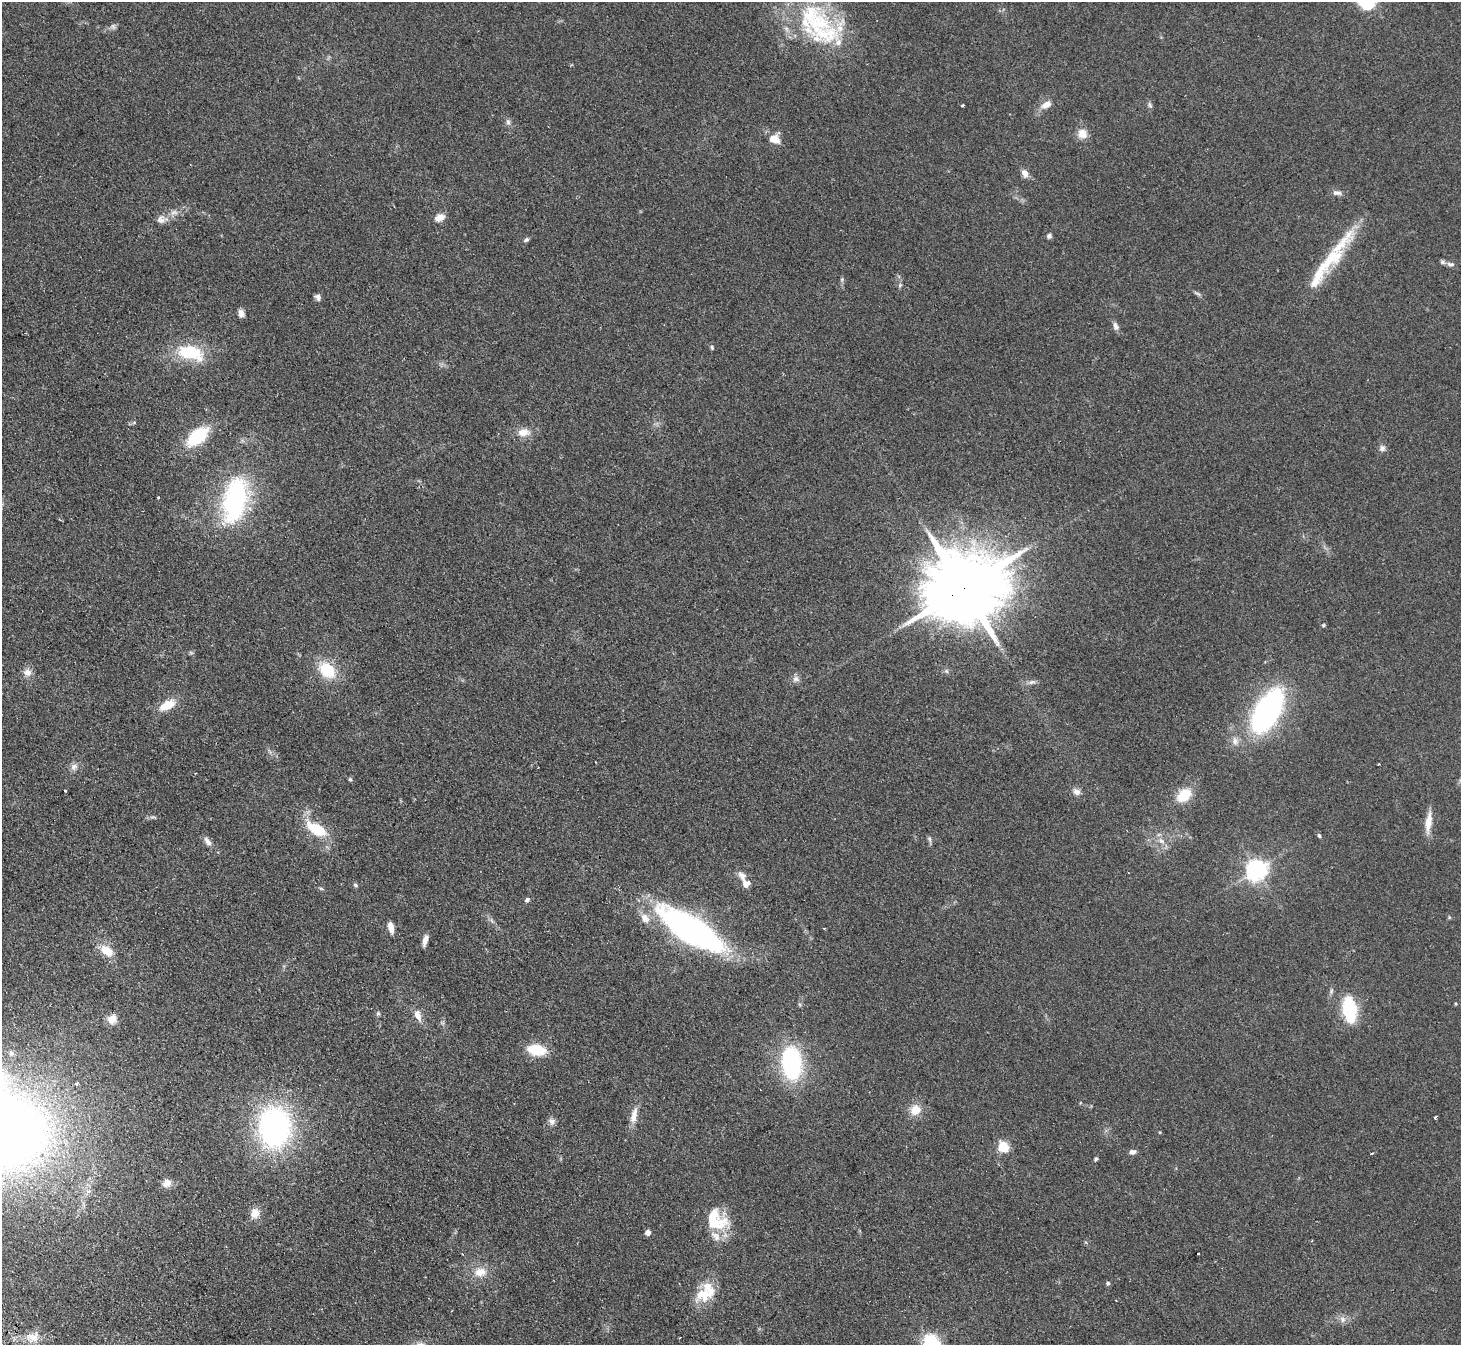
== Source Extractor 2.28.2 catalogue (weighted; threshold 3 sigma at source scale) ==
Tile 7 of 4 x 4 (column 3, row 2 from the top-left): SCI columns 2971-4429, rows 3019-4361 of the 5940 x 5898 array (HDU 1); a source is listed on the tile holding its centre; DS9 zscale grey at full resolution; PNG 1463 x 1347 px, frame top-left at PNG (2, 2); no overlay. Shown black and unused: <1% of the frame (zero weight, under 2 of 3 exposures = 3% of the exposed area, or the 3 px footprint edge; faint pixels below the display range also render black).
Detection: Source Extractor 2.28.2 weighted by HDU 2 'WHT'; one run over the whole footprint, this tile lists its part. Background 0.0991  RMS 0.0091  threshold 0.041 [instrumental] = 3 sigma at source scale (4.5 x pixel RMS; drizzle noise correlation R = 1.50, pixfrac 1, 0.05/0.05 arcsec/px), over >= 5 px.
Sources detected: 107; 3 cosmic-ray / hot-pixel residue — not listed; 10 inside a brighter listed object's ellipse — not listed separately; the other 94 listed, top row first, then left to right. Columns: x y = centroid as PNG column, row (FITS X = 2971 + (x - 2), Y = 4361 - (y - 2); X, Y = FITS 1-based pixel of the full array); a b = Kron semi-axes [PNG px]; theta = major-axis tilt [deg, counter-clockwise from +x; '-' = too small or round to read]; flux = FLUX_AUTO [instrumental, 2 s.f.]
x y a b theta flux
818 23 66 40 -59 100
113 26 8 6 -74 2.2
962 105 3 3 - 1.7
1046 105 12 8 27 7.2
1150 105 9 5 -69 2
508 122 9 5 -75 2.6
1082 134 11 10 - 9.2
774 139 12 11 - 11
1025 173 11 7 -66 5.1
1337 193 14 5 0 3.4
174 212 11 6 5 4.1
440 217 13 8 27 6.4
161 219 16 10 9 6.4
1049 236 6 6 - 2.1
526 240 7 5 29 1.9
1340 246 66 12 47 36
1451 264 11 5 -9 2.7
842 279 6 4 73 1.3
900 285 6 5 - 1.3
1197 293 9 3 -19 1.6
318 297 7 6 - 3
241 313 9 6 -79 4.2
1115 326 11 7 -74 3.5
712 347 6 4 -70 1.3
190 353 28 15 -14 45
134 422 6 4 19 1.2
524 432 16 10 5 9.6
197 436 21 11 39 51
1382 448 8 8 - 3.3
158 497 3 2 - 0.7
235 500 43 22 78 140
963 588 23 18 26 11000
1323 625 5 4 - 1.1
191 653 7 4 -19 1.3
327 670 20 14 -45 31
946 671 6 5 - 1.6
27 672 12 10 -4 5.4
796 679 10 8 -11 3.6
1032 682 10 5 15 2.7
167 705 19 9 29 16
1267 711 44 21 60 210
1235 741 11 8 -86 4.9
74 767 10 8 48 4.2
350 779 5 5 - 1.3
65 790 3 2 - 1.2
1077 792 11 8 -37 4.3
1184 795 18 12 45 20
1428 822 26 7 83 11
317 829 25 12 -31 31
1319 835 6 4 -62 1.4
929 839 9 5 -68 1.9
207 841 14 7 -55 4.4
1161 841 10 6 -37 4.2
1257 870 7 7 - 550
746 884 10 9 - 6
355 885 7 5 -28 1.4
321 888 6 3 -20 1.1
527 900 7 5 52 2
1449 917 5 4 - 0.98
645 918 15 10 -55 8.4
491 920 8 4 -71 1.8
391 927 14 6 -79 5.9
690 929 56 19 -31 340
425 940 13 5 72 4.9
107 951 15 10 -36 14
1455 1004 4 3 - 0.86
1349 1010 21 10 -81 65
378 1013 6 5 - 1.4
418 1015 14 8 -69 7.5
112 1019 12 11 - 7.8
537 1050 18 10 -9 28
11 1053 7 7 - 2.4
792 1063 28 17 -84 110
76 1083 3 3 - 2.2
915 1110 14 13 - 11
634 1116 24 8 77 9
1435 1117 3 3 - 4.8
552 1121 10 8 -9 3.5
275 1127 34 26 -88 230
6 1134 78 66 9 950
1003 1147 5 5 - 70
1132 1152 8 6 11 3.4
1372 1153 3 3 - 3.7
1096 1159 6 4 46 1.3
167 1183 10 9 - 6.5
255 1213 12 11 - 8.1
716 1220 31 22 -45 33
648 1233 5 4 - 6.3
480 1272 17 13 5 12
1108 1283 6 5 - 1.3
703 1294 25 20 26 21
1343 1319 9 7 -55 4
33 1337 16 14 5 11
931 1343 7 6 - 290
Overlapping masked pixels (flux is a lower limit): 1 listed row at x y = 963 588
Isophote crosses this tile's border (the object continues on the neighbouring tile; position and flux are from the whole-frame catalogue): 2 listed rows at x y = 6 1134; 931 1343